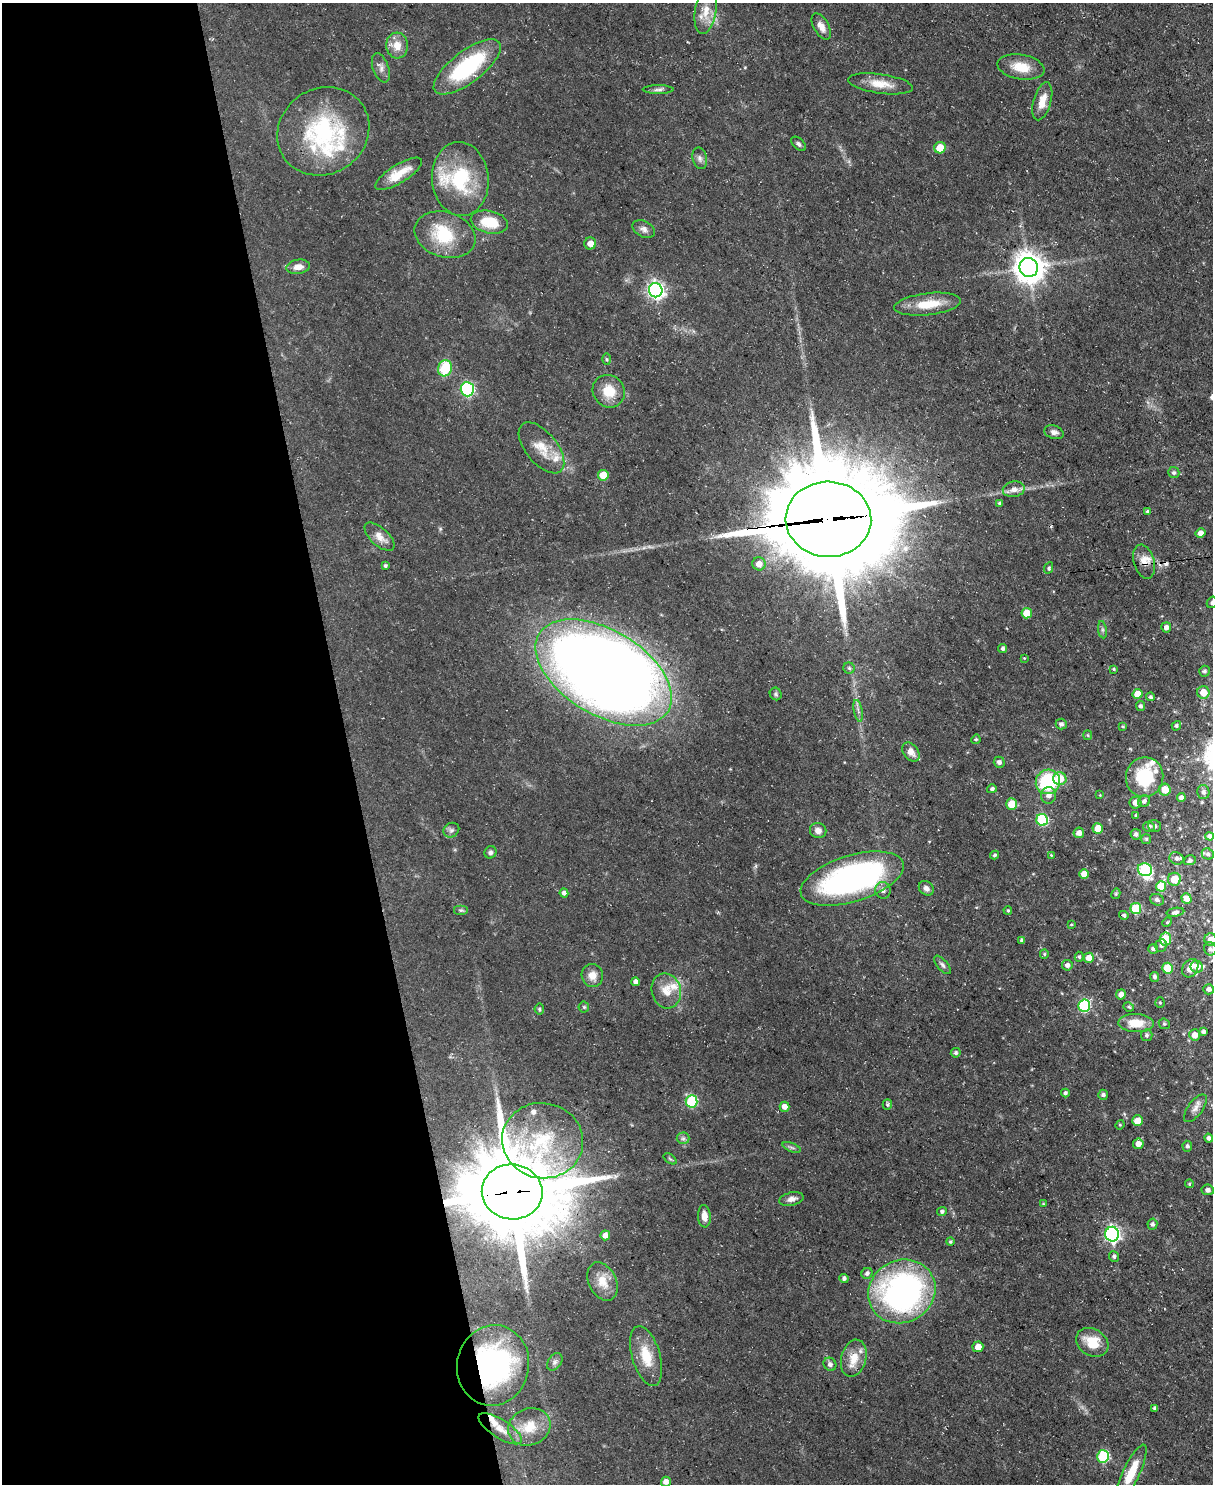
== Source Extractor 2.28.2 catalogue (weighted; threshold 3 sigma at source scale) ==
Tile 5 of 4 x 3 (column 1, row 2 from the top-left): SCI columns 1-1211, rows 1726-3207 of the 4845 x 4820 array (HDU 1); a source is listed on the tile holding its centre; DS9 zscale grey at full resolution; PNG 1215 x 1486 px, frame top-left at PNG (2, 3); each listed source drawn as its Kron ellipse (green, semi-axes under 4 px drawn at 4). Shown black and unused: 29% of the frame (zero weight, under 3 of 5 exposures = <1% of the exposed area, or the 3 px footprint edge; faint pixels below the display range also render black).
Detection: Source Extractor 2.28.2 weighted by HDU 2 'WHT'; one run over the whole footprint, this tile lists its part. Background 0.0572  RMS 0.0044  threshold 0.02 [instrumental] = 3 sigma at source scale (4.5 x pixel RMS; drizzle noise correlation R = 1.50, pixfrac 1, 0.05/0.05 arcsec/px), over >= 5 px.
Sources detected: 203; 1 inside a brighter object's white glare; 1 cosmic-ray / hot-pixel residue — neither listed nor drawn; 15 inside a brighter listed object's ellipse — not listed separately; the other 186 listed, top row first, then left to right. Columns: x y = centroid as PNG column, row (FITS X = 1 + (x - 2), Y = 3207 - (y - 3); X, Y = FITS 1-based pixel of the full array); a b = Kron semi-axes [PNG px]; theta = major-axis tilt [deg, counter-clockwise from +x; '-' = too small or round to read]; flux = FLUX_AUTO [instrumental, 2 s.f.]
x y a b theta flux
706 11 23 10 80 6.2
821 26 14 7 -61 3.3
397 45 13 11 -86 5.6
467 67 40 16 37 41
1021 67 24 12 -10 9.1
381 68 15 8 -70 2.4
880 84 33 9 -8 7.5
658 90 15 4 0 1.4
1042 101 19 8 74 5.8
323 131 47 42 34 52
799 144 8 5 -44 1.1
940 148 6 5 - 8.9
700 158 11 7 -76 1.7
399 174 27 9 32 8.2
460 179 37 28 -85 29
489 222 19 11 -13 11
644 229 12 8 -28 2
445 235 31 22 -17 19
590 243 6 6 - 3.6
298 267 12 7 9 3.3
1029 267 9 9 - 630
656 290 7 6 - 150
928 304 33 11 7 11
607 359 5 3 - 0.52
445 368 8 7 - 17
467 389 7 6 - 57
609 391 17 15 -49 9.2
1054 432 10 6 -19 1.9
541 448 30 15 -51 9.3
1174 473 5 5 - 0.99
603 475 5 5 - 8.9
1014 489 11 7 10 3
1000 503 4 3 - 1
1147 511 4 4 - 0.74
828 519 43 37 -2 9400
1201 533 5 4 - 3
380 537 18 9 -42 4.2
1144 562 17 10 -74 4.1
759 564 7 6 - 3.5
385 566 4 4 - 0.85
1049 568 6 4 64 0.85
1212 602 6 5 - 0.88
1027 613 5 5 - 6.9
1166 627 5 5 - 2
1102 630 9 4 -82 0.96
1003 648 4 4 - 1
1024 658 4 4 - 0.35
849 668 5 5 - 0.93
1114 669 4 3 - 0.46
1204 671 5 5 - 1
604 672 75 42 -31 810
1203 692 6 6 - 6.3
776 694 6 6 - 0.8
1138 694 5 5 - 6
1150 697 4 4 - 0.91
1141 706 5 4 - 0.98
858 711 11 3 -79 1.3
1061 724 6 5 - 1.1
1123 726 3 3 - 0.48
1176 726 5 4 - 0.87
1088 735 5 4 - 0.51
976 739 5 3 - 0.49
911 752 10 7 -53 3.4
999 762 5 5 - 1.2
1145 777 20 18 80 25
1060 779 6 6 - 9.3
1048 782 12 12 - 29
992 789 5 4 - 1.2
1165 789 6 6 - 7
1203 792 7 6 - 1.6
1049 795 8 7 - 2.4
1100 795 3 3 - 0.3
1181 798 4 4 - 1.9
1144 801 6 6 - 1.5
1135 803 6 6 - 3
1012 804 5 5 - 9.9
1136 815 3 3 - 0.54
1042 820 6 5 - 35
1154 826 6 5 - 1.2
1149 827 6 5 - 1.3
1098 828 5 5 - 7.3
451 830 8 7 - 1.4
818 831 8 7 - 2.4
1079 833 5 5 - 2.5
1136 834 5 5 - 1.3
1209 836 4 4 - 1.3
1146 839 5 5 - 0.74
490 852 6 6 - 1.1
1208 854 6 5 - 1
995 855 4 4 - 0.74
1051 855 4 3 - 0.37
1177 858 7 6 - 1.5
1190 860 6 5 - 1.1
1145 870 7 6 - 41
1084 874 5 4 - 5.8
852 879 53 23 17 110
1174 879 6 6 - 8.4
1161 886 5 5 - 10
926 888 8 6 -41 1.8
883 890 8 7 - 1.7
564 893 4 4 - 1.7
1116 894 5 4 - 0.54
1186 899 5 5 - 4.5
1157 900 7 6 - 1.4
1136 909 5 5 - 19
461 910 7 5 0 0.84
1008 910 4 3 - 0.5
1175 912 9 4 7 1.4
1124 915 4 4 - 0.82
1167 922 5 4 - 0.55
1071 925 4 3 - 0.4
1165 939 6 5 - 15
1210 939 6 6 - 3.2
1022 940 4 4 - 1.2
1161 945 6 5 - 1.3
1153 949 5 4 - 1.2
1210 949 7 6 - 1.3
1044 954 5 4 - 0.56
1079 957 5 4 - 0.7
1089 958 5 5 - 4.2
942 965 11 5 -49 1.3
1067 965 5 5 - 1.7
1197 967 6 6 - 3.7
1168 968 5 5 - 14
1190 968 10 7 59 3.4
592 976 11 10 - 4.1
1155 977 5 4 - 1.2
636 982 4 4 - 2
1209 989 5 5 - 1.5
666 991 18 14 -77 6.8
1121 994 5 5 - 2.5
1160 1003 5 4 - 0.6
1084 1006 6 6 - 43
584 1007 5 5 - 0.61
1129 1007 5 3 - 0.63
539 1009 5 5 - 0.67
1136 1023 18 9 -2 8.8
1164 1024 6 5 - 0.7
1203 1032 4 4 - 1.2
1147 1035 6 5 - 0.91
1194 1035 5 5 - 3.6
956 1053 5 5 - 0.96
1065 1093 4 4 - 0.96
1103 1095 5 5 - 1.1
692 1101 6 6 - 30
887 1104 5 4 - 0.87
784 1107 5 5 - 3.2
1195 1108 16 7 53 2.8
1137 1121 5 5 - 5.9
1120 1125 5 4 - 0.52
683 1138 6 6 - 1
1209 1138 5 4 - 1.3
543 1141 41 37 -12 40
1138 1144 5 5 - 3.4
1187 1146 5 5 - 0.93
792 1147 9 3 -21 0.87
670 1159 7 4 -36 0.64
1189 1184 4 4 - 0.58
1208 1190 6 5 - 1.4
512 1192 30 27 -7 6300
791 1199 12 6 13 2.4
1043 1204 4 3 - 0.38
942 1212 5 4 - 0.95
704 1216 11 6 -87 4
1152 1224 5 5 - 1.1
1112 1234 7 7 - 120
605 1235 5 4 - 3.2
950 1242 4 4 - 0.67
1114 1256 5 5 - 1.1
867 1273 6 5 - 1.4
844 1278 4 4 - 1.3
602 1282 20 13 -64 6.9
902 1291 34 31 28 130
1092 1342 17 13 -29 9.9
978 1347 5 5 - 4
646 1356 31 14 -73 12
854 1358 19 12 75 7.4
555 1362 9 6 54 1.5
830 1364 7 6 - 1.4
493 1365 40 36 78 89
1155 1408 4 4 - 1.1
529 1427 21 18 22 9.5
500 1429 25 9 -32 5.8
1103 1456 6 6 - 33
1131 1473 30 8 64 12
666 1482 5 5 - 2.5
Overlapping masked pixels (flux is a lower limit): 5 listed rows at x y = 828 519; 1144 562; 852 879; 512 1192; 493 1365
Isophote crosses this tile's border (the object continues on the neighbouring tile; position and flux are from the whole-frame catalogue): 2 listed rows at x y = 1212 602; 1210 939